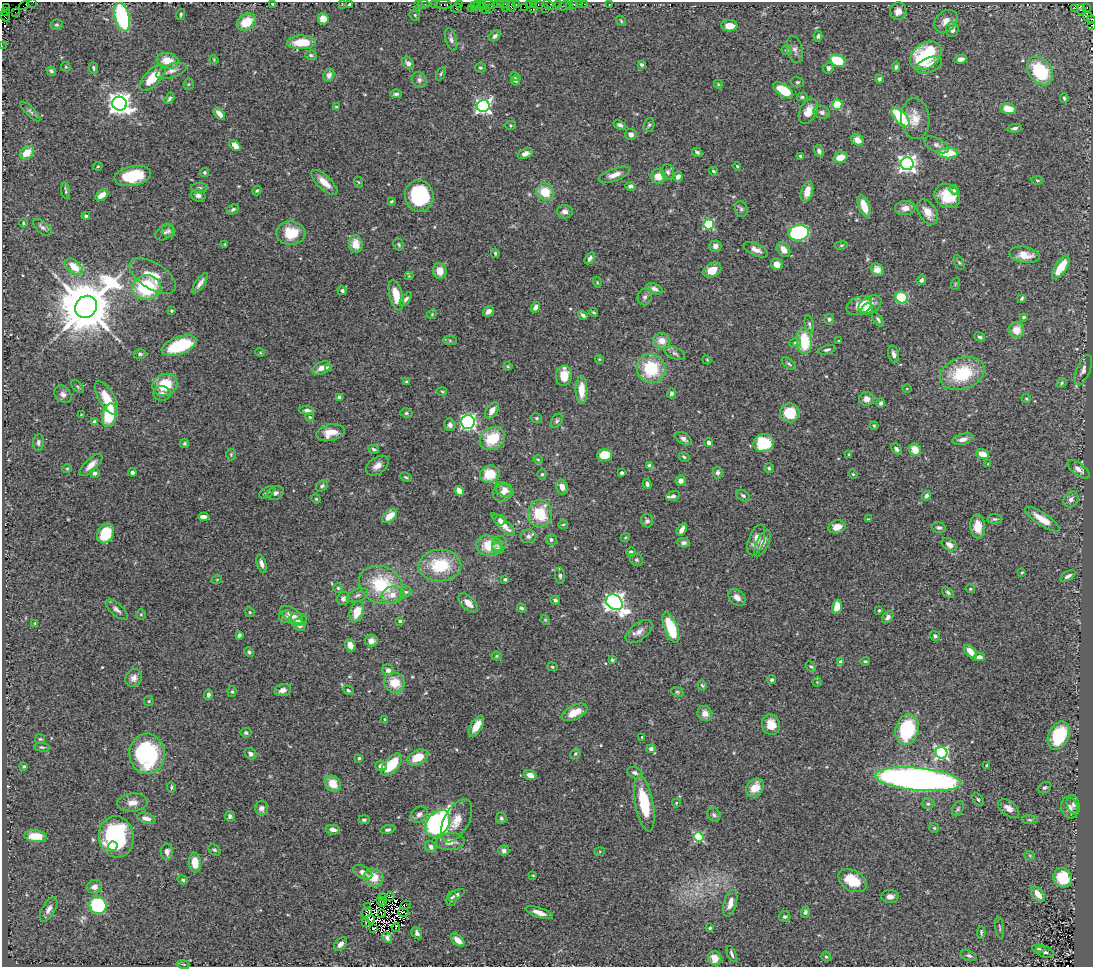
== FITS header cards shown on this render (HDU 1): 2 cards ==
NAXIS1  =                 1091
NAXIS2  =                  965

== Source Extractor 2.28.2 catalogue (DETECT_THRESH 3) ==
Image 1091 x 965 px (HDU 1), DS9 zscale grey, 1 PNG px = 1 image px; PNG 1095 x 969 px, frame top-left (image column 1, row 965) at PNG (2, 2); each listed source drawn as its Kron ellipse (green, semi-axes under 4 px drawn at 4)
Background 0.858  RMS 0.031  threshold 0.0927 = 3 sigma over >= 5 px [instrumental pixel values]
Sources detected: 526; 6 with non-positive FLUX_AUTO (blend fragments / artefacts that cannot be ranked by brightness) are neither listed nor drawn; of the other 520, the 500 brightest by FLUX_AUTO listed and drawn (20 fainter detections omitted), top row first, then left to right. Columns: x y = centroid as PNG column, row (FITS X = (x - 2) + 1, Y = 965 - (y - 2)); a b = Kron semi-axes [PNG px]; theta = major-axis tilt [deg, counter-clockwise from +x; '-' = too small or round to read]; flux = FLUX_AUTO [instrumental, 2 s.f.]
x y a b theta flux
33 2 2 2 - 3.1
273 3 4 3 - 3.3
342 3 3 3 - 3
349 4 3 3 - 2.5
418 4 2 2 - 13
423 4 6 3 10 23
435 4 3 2 - 9.2
444 4 8 3 0 48
459 4 3 2 - 5.6
478 4 3 2 - 3.1
488 4 6 3 -7 14
497 4 4 3 - 16
501 4 4 2 - 2.4
506 4 3 2 - 4.2
516 4 3 2 - 6.4
529 4 2 2 - 4.1
534 4 3 2 - 17
538 4 3 2 - 7.5
558 4 3 2 - 19
573 4 3 3 - 23
579 4 3 2 - 5.5
584 4 2 2 - 6.5
609 4 3 2 - 79
474 5 4 2 - 15
482 5 5 2 - 11
548 5 6 4 -36 42
24 6 5 2 - 2.2
511 6 5 3 - 34
564 6 7 3 19 10
569 6 4 2 - 3.7
7 7 2 2 - 19
505 7 4 2 - 4.6
524 7 2 2 - 5.2
1087 7 2 2 - 4.4
456 8 5 3 - 18
471 8 3 2 - 5.2
545 8 3 2 - 3.5
489 9 3 2 - 4
533 9 3 2 - 4.9
1075 9 2 2 - 2.3
485 10 5 3 - 19
1081 10 5 3 - 270
898 11 9 8 - 14
5 12 2 2 - 2.6
15 12 3 2 - 3.5
181 14 5 4 - 2.9
415 15 6 5 - 2.7
1088 16 4 3 - 260
5 17 5 2 - 12
122 17 14 7 -76 220
323 19 5 5 - 26
1091 20 4 2 - 6
621 21 6 3 -55 2.3
946 21 13 10 43 19
246 22 10 7 33 45
57 25 6 5 - 3.4
1091 25 2 2 - 4.8
729 26 8 5 -4 23
952 30 7 6 - 9
495 36 6 4 44 6.5
818 36 5 4 - 4.3
451 39 11 5 -74 7.2
301 42 14 7 2 57
2 46 2 2 - 1.8
787 50 5 5 - 5.7
795 50 14 7 -75 9.5
311 55 6 5 - 3.5
926 56 17 12 36 150
961 59 6 4 9 9.6
214 60 5 3 - 1.9
168 61 11 8 -8 36
838 61 8 5 -25 89
408 63 7 5 -47 8.2
642 65 4 4 - 8.1
929 65 13 7 22 16
66 67 5 4 - 2.3
896 67 5 3 - 3.5
93 68 6 3 -82 3.1
480 68 5 4 - 3.3
829 68 6 5 - 6.1
51 71 5 4 - 4.8
171 71 16 6 17 14
1040 71 16 11 -51 130
441 73 7 4 63 3.1
329 75 6 5 - 9.2
153 77 17 8 47 60
515 77 5 3 - 2.8
879 79 4 3 - 4.8
419 80 8 7 - 6.7
515 80 5 4 - 5.3
797 82 7 5 -13 3.3
189 84 6 5 - 2.9
718 84 4 3 - 1.9
783 90 11 6 -34 62
396 94 6 4 2 5.4
802 97 5 4 - 3.3
169 98 6 4 58 3.8
1064 98 5 3 - 2.9
119 104 7 7 - 1800
837 105 5 5 - 51
483 106 6 6 - 640
336 107 4 4 - 3.1
1008 109 8 5 -15 30
808 111 13 8 64 24
30 112 13 4 -45 5.5
822 112 8 6 -15 7
219 113 7 4 -49 16
900 117 12 5 -45 150
915 119 20 14 -84 30
510 125 5 4 - 2.5
620 125 6 4 -23 5.3
649 125 7 5 72 4.1
1014 128 7 4 12 4.9
631 134 6 5 - 9.4
857 140 7 5 -36 19
235 145 6 4 -45 17
936 145 13 6 -27 8.2
819 151 6 5 - 6.9
697 152 5 3 - 3.5
27 153 8 6 39 32
948 153 10 5 0 63
525 154 8 5 21 9.7
801 156 4 3 - 4.3
840 157 7 5 19 29
907 164 6 6 - 910
98 166 4 4 - 2.2
737 166 4 3 - 2.1
713 171 5 4 - 3.5
204 172 4 4 - 3.1
668 172 8 6 -73 7.4
614 175 16 6 20 16
133 176 18 10 11 85
658 176 7 7 - 26
678 177 5 4 - 12
1037 180 6 4 -7 2.8
324 182 17 6 -43 23
358 182 6 3 -70 2.3
630 186 5 4 - 6
199 188 8 5 2 5.1
257 190 5 4 - 2.7
954 190 5 4 - 5.2
66 191 8 3 -84 3.2
807 191 11 6 75 20
545 192 9 8 - 46
102 195 7 4 32 19
198 196 7 6 - 7.8
419 196 16 14 -84 170
947 196 13 11 -34 52
391 201 3 3 - 2.6
864 206 12 5 -71 32
905 208 10 7 5 16
233 209 6 4 27 5.4
741 209 8 6 -74 4.9
565 212 8 7 - 10
928 212 14 8 -58 24
86 216 4 4 - 5.5
23 223 4 3 - 2.1
709 224 5 5 - 160
42 227 11 5 -41 6.8
168 231 7 6 - 4.7
164 233 10 6 30 6.7
291 233 14 12 -2 60
799 233 10 8 10 290
225 244 4 3 - 2.5
356 244 9 7 -82 26
399 245 6 5 - 3.1
841 245 7 3 9 2.5
715 246 6 5 - 11
756 250 13 6 -25 12
784 250 8 5 -53 19
495 253 4 3 - 3
1025 255 15 8 -9 28
590 258 6 4 57 6.5
959 262 8 4 -62 2.9
777 264 6 5 - 18
74 267 10 6 -41 40
1061 267 13 5 57 50
712 270 10 6 31 31
877 270 7 6 - 18
440 271 8 7 - 23
153 276 26 13 -32 45
409 276 4 4 - 1.8
921 280 5 4 - 4.9
597 282 5 3 - 2.1
200 283 12 4 56 11
955 284 6 4 72 2
146 287 14 12 3 140
654 289 8 5 -23 7.6
342 291 5 4 - 3.9
396 295 15 6 -76 39
645 297 8 7 - 6.1
901 297 6 5 - 94
1022 298 4 3 - 3.2
406 299 8 4 51 6.4
870 304 12 8 28 17
859 306 13 8 22 40
86 307 11 10 - 17000
535 307 5 4 - 9
867 309 6 5 - 11
172 311 3 3 - 2.9
488 311 6 4 40 11
593 312 4 3 - 2.9
432 314 5 4 - 2.2
583 315 5 4 - 5.5
1024 317 3 3 - 3.6
829 319 5 5 - 4.9
878 319 8 4 -54 4
809 324 9 4 -80 4.6
1017 330 8 7 - 29
980 337 6 4 -21 4.2
450 341 7 4 -2 3
662 341 8 7 - 22
804 341 13 7 -86 77
839 341 3 2 - 2.3
795 342 6 4 21 4
179 346 18 9 20 130
827 350 9 4 14 5.4
260 352 5 3 - 1.8
675 353 11 5 -24 6.7
140 354 6 4 0 3.8
894 354 9 5 -74 8
599 359 5 3 - 1.8
707 360 4 3 - 1.8
789 364 8 4 -39 3.9
508 366 4 4 - 2.3
322 368 10 6 24 16
328 368 4 4 - 11
651 368 15 14 - 98
1083 370 16 6 69 10
962 373 23 16 19 110
564 376 10 8 85 39
407 382 4 3 - 3.1
1062 383 5 4 - 3.2
165 385 13 10 23 67
77 386 8 4 -46 3.3
907 388 4 3 - 1.8
581 390 14 6 -90 34
442 391 5 3 - 2.1
162 393 9 7 2 7.7
671 393 5 4 - 4.4
63 394 10 7 -47 8.1
339 397 4 4 - 6.9
106 398 19 7 -60 44
867 399 7 6 - 15
1026 399 5 4 - 2.3
881 403 4 4 - 5
307 410 7 4 -2 6
492 410 9 5 56 16
406 413 6 5 - 3.8
790 413 9 9 - 55
81 415 3 2 - 1.8
109 415 12 7 79 86
310 417 4 4 - 2.9
536 418 6 4 -31 3
557 421 8 5 59 4.5
95 422 4 4 - 10
468 422 7 7 - 420
450 425 6 5 - 7.8
874 426 4 3 - 2.4
330 433 14 8 12 29
492 438 13 10 30 77
684 439 9 5 -32 7.6
963 439 10 5 15 12
38 442 8 5 84 5.4
184 443 5 4 - 2.9
709 443 4 4 - 8.6
764 443 10 9 - 78
374 449 6 4 -26 4
896 449 6 4 -43 6.5
915 450 6 5 - 27
231 454 6 5 - 2.6
983 454 6 4 -21 30
605 455 7 6 - 50
849 455 3 2 - 2
684 457 6 4 -30 3
538 460 5 3 - 2
988 464 4 3 - 2.1
91 465 15 6 44 16
377 466 13 8 36 15
650 466 4 4 - 24
769 468 5 4 - 3.5
67 469 4 4 - 2.3
1078 469 13 6 -38 12
132 472 4 4 - 6
95 473 5 4 - 5.7
622 473 3 3 - 6.4
717 473 6 5 - 6.6
490 474 10 8 15 55
542 474 5 4 - 3.2
853 474 4 4 - 2.1
406 477 6 3 -24 2.9
681 481 5 5 - 9.7
647 484 5 3 - 5.9
322 486 6 5 - 5.2
562 487 8 5 -74 13
504 490 10 6 -31 12
459 491 5 4 - 19
267 492 8 5 31 3.9
275 493 8 6 24 7.8
502 493 9 8 - 15
673 496 7 4 18 6.3
743 496 7 5 -33 4.7
926 496 5 4 - 7.4
316 499 5 4 - 2.6
1071 499 8 7 - 9.3
540 514 14 12 83 79
390 516 8 5 44 30
203 517 5 4 - 14
868 519 4 4 - 2.2
995 519 7 5 -1 3.9
1042 519 20 6 -33 34
500 520 5 5 - 8.3
647 521 6 6 - 5.3
563 524 5 3 - 2.1
503 525 15 5 -44 21
978 526 12 7 -86 30
837 527 9 6 16 19
939 527 7 5 -16 4.9
682 529 7 4 57 10
106 534 10 8 64 63
528 536 8 7 - 6.7
625 537 5 3 - 2
551 540 5 5 - 5.3
756 540 16 7 71 18
684 543 6 5 - 5.9
762 543 14 6 64 15
499 544 8 6 53 12
949 545 8 6 -33 13
489 546 12 10 -5 52
498 549 6 5 - 4.5
631 552 5 4 - 6.2
637 560 7 6 - 4.1
261 564 9 4 -73 10
440 566 21 16 1 96
1022 572 4 3 - 2.1
560 576 8 5 -85 4.8
1068 576 8 4 31 6.9
217 579 5 3 - 2.1
505 579 4 3 - 3.2
381 585 23 18 -26 120
338 588 4 4 - 2.9
970 589 5 4 - 2.6
406 592 6 5 - 3.9
948 593 7 4 -39 4.5
357 595 11 6 21 7.9
392 595 11 8 9 22
737 597 10 7 -41 16
343 599 7 6 - 9.3
555 600 4 3 - 4.6
614 602 9 7 -39 1200
468 603 12 6 -44 17
837 607 7 5 76 25
521 608 5 4 - 4.4
117 609 13 6 -41 9.1
879 610 3 3 - 2.5
250 612 5 4 - 2.8
357 612 10 7 72 39
141 614 5 4 - 2.9
292 615 13 6 -33 21
286 617 6 6 - 7.4
888 617 7 5 49 8.2
298 620 9 6 -1 9.3
545 620 5 4 - 2.1
400 621 4 3 - 3.5
35 623 4 3 - 1.8
299 625 6 5 - 14
671 628 16 6 -69 89
639 631 15 8 38 15
239 635 4 3 - 5.6
935 636 5 5 - 5
371 641 6 6 - 14
350 645 6 5 - 19
249 652 5 4 - 4.4
970 652 8 5 -47 23
497 656 5 4 - 2.6
979 657 5 4 - 11
612 660 3 3 - 3.4
865 661 5 4 - 2.7
841 662 4 4 - 18
811 666 6 4 -46 3.4
552 667 5 4 - 2.7
388 670 6 5 - 10
134 678 9 8 - 12
772 680 4 4 - 4.4
817 682 4 4 - 2.2
394 683 10 10 - 43
702 685 5 3 - 2.8
283 690 8 5 13 12
348 690 6 4 -20 3.4
232 692 5 4 - 3.1
677 692 6 4 -21 3
208 695 5 4 - 6
149 701 5 4 - 2.6
575 712 14 7 26 33
705 714 8 7 - 16
385 719 4 3 - 2.1
771 725 10 9 - 32
476 726 11 5 59 28
907 730 15 11 74 150
246 733 5 5 - 4
1059 736 15 10 66 110
642 737 3 3 - 2.1
40 739 5 5 - 2.6
42 747 8 4 -6 3.5
651 749 5 4 - 6.6
941 753 6 6 - 370
147 754 20 17 -87 230
250 754 6 5 - 9.5
575 754 5 4 - 3.4
418 757 11 7 27 45
359 758 3 3 - 2.7
391 765 13 7 47 69
986 765 4 3 - 2.1
24 766 3 2 - 2.1
381 766 6 5 - 8.4
635 773 8 5 -19 6.3
530 775 6 5 - 14
918 779 43 11 -5 1500
333 784 9 7 -43 35
171 787 5 3 - 2.7
1045 787 7 5 30 4
755 788 10 8 46 32
978 800 7 5 -50 3.8
132 803 15 9 4 18
676 803 4 4 - 2.3
644 804 28 9 -79 97
928 804 6 5 - 4.2
1073 805 10 6 -73 6.4
261 808 7 6 - 10
1009 808 12 7 -38 16
1070 808 11 8 -72 14
958 809 8 5 64 4.2
419 814 9 7 44 9.9
714 815 7 6 - 5.2
230 816 5 5 - 6
146 818 9 5 -17 13
501 818 6 5 - 5.1
364 820 5 4 - 3.6
1030 820 8 4 -1 3.4
456 821 23 12 62 32
438 823 14 11 53 550
934 828 5 5 - 2.8
333 830 7 4 -8 11
388 830 7 4 12 4.6
35 836 11 6 -4 48
116 837 21 17 -83 260
699 837 5 4 - 170
450 842 14 8 3 19
113 846 4 4 - 39
431 847 6 5 - 8.3
214 850 7 5 -38 3.7
504 851 5 5 - 5.9
600 851 5 3 - 2.1
167 852 8 6 89 9.9
1030 856 5 3 - 2
195 862 10 6 -85 32
363 872 10 6 -28 11
533 875 3 3 - 1.8
374 877 10 8 -24 34
1063 878 10 9 - 72
183 880 5 4 - 3.3
853 881 15 10 -30 58
94 887 7 6 - 13
1038 894 9 5 -53 20
456 895 9 4 31 6.2
383 897 3 2 - 1.8
390 897 4 2 - 3.5
890 897 9 6 4 10
452 899 7 5 80 5
381 900 3 2 - 3
382 903 4 2 - 4.2
730 903 14 6 74 17
98 905 9 8 - 170
405 905 5 3 - 4.1
368 907 2 2 - 2.4
49 909 13 6 60 11
403 912 5 2 - 2.3
805 912 6 4 70 4.1
367 913 5 3 - 6.4
381 913 3 2 - 2.3
539 913 14 5 -18 14
785 917 6 5 - 3.9
370 919 4 3 - 2.2
366 922 2 2 - 2.5
396 927 4 2 - 2.1
373 928 2 2 - 4.7
710 928 4 4 - 3.1
1000 928 11 3 -83 2.8
981 932 6 3 89 2.8
417 933 6 5 - 6.4
387 938 6 4 -67 6.5
458 940 8 5 -42 18
340 944 8 5 48 9.8
1039 949 6 4 -5 3.2
1044 952 9 5 -17 6.7
732 954 8 3 -71 4.9
969 956 8 4 -22 4.4
826 957 5 3 - 2.9
715 958 7 6 - 24
183 964 6 3 -18 2.2
At the frame edge (FLAGS 8, measured only in part): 6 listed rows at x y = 33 2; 273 3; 342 3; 1091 20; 1091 25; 2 46
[20 fainter detections neither listed nor drawn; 6 non-positive-flux detections neither listed nor drawn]